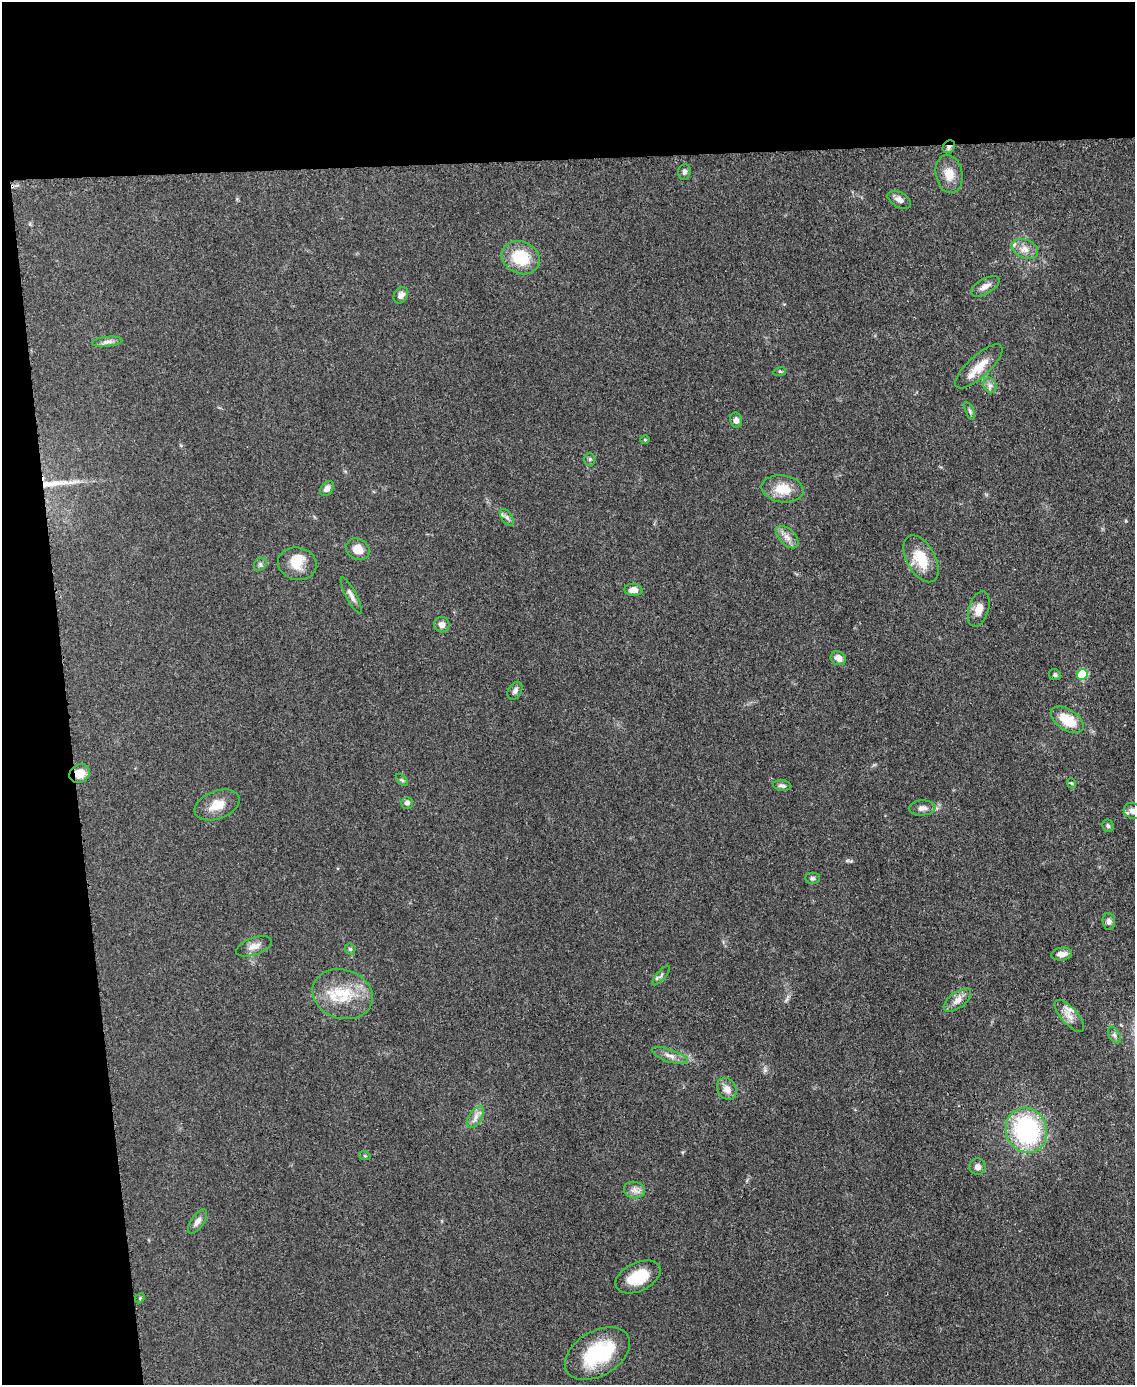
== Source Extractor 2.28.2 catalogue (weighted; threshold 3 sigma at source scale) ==
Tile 1 of 4 x 3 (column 1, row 1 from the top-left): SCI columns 4-1136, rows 3009-4391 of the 4543 x 4526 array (HDU 1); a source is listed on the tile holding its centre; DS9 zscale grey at full resolution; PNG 1137 x 1387 px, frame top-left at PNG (2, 2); each listed source drawn as its Kron ellipse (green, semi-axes under 4 px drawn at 4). Shown black and unused: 17% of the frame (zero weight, under 3 of 5 exposures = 1% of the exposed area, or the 3 px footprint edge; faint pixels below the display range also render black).
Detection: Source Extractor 2.28.2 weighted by HDU 2 'WHT'; one run over the whole footprint, this tile lists its part. Background 0.0622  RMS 0.006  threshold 0.0271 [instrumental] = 3 sigma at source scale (4.5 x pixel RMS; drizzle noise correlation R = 1.50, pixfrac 1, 0.05/0.05 arcsec/px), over >= 5 px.
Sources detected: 69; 1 inside a brighter object's white glare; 1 long thin detection or spike segment (spike, bleed or trail) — neither listed nor drawn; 4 inside a brighter listed object's ellipse — not listed separately; the other 63 listed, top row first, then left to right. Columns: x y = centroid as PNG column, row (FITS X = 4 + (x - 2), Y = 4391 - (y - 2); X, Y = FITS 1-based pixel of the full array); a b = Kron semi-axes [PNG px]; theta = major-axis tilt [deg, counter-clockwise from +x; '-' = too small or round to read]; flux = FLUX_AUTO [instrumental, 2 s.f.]
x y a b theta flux
949 147 7 5 46 1.8
684 172 8 6 78 1.8
949 174 19 13 -79 8.9
899 200 13 7 -30 3.1
1025 249 14 9 -22 4.7
521 258 19 16 -24 21
985 286 16 7 30 3.9
401 295 9 6 55 3.3
107 342 15 5 6 2.6
979 366 30 11 42 11
780 371 6 4 17 0.78
990 385 8 6 -68 2.3
970 411 9 4 -68 1.2
736 420 7 6 - 2.7
645 440 5 3 - 0.57
590 459 7 5 89 1.3
327 488 8 5 55 3.1
783 489 21 13 -8 13
507 517 9 5 -56 1.9
787 537 13 8 -45 4.2
358 549 12 10 -30 7
921 559 25 14 -61 16
260 564 7 5 46 1.3
297 564 19 16 -13 9.8
634 590 9 6 -2 4.8
351 595 20 5 -62 3.2
979 609 18 10 73 6
442 625 8 7 - 3.1
838 658 8 6 -31 4.6
1082 674 5 5 - 26
1055 675 6 5 - 1.1
515 691 9 6 60 2.3
1067 720 18 10 -33 17
80 774 11 9 30 7.7
402 780 7 4 -44 1
1071 783 5 3 - 0.66
782 786 9 5 -8 1.7
407 803 6 5 - 2.2
217 805 23 14 21 10
922 808 13 7 3 3.5
1133 811 9 7 -25 3.4
1108 826 6 5 - 1.3
813 878 7 5 0 1.3
1109 921 8 6 -83 2.4
254 946 19 8 19 4.6
350 949 5 5 - 1
1062 954 10 6 6 4.1
661 975 12 4 49 1.6
343 994 31 24 -18 25
957 1000 16 8 37 4.6
1069 1016 20 8 -48 5.3
1114 1035 9 5 -59 1.6
670 1056 19 6 -19 4
727 1089 11 9 -60 4.4
475 1117 12 6 57 3.4
1026 1130 23 20 -68 79
365 1156 6 3 -18 0.67
978 1167 8 8 - 3.1
634 1190 10 8 -10 3.3
197 1222 14 6 56 2.9
638 1277 24 14 25 18
140 1298 5 4 - 0.7
597 1353 35 22 30 40
Overlapping masked pixels (flux is a lower limit): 2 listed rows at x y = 949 147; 80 774
Isophote crosses this tile's border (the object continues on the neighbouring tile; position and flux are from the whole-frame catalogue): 1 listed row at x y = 1133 811